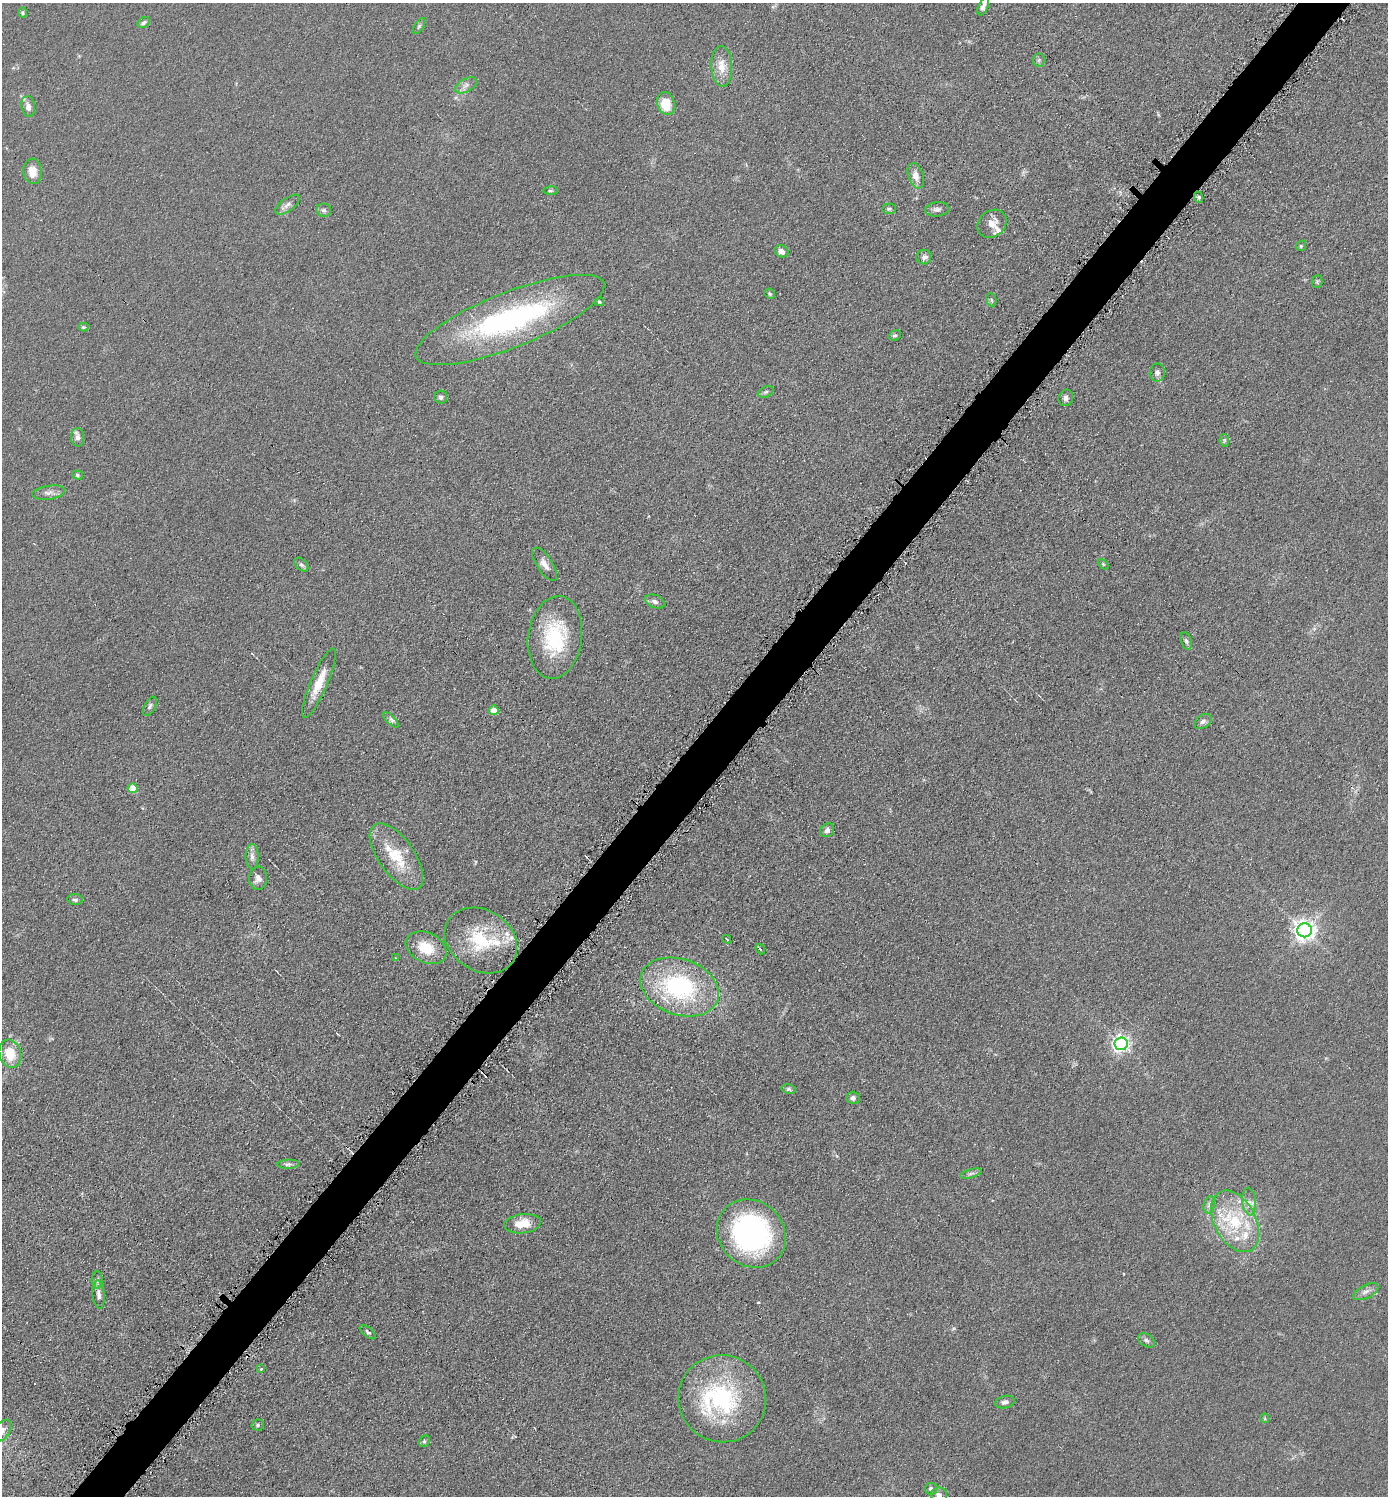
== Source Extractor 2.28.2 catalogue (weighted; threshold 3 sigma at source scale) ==
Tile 7 of 4 x 4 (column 3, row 2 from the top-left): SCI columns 2926-4311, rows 2997-4490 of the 5993 x 5990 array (HDU 1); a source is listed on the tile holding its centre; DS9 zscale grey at full resolution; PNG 1390 x 1498 px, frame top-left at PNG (2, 3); each listed source drawn as its Kron ellipse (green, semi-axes under 4 px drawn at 4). Shown black and unused: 4% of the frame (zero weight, under 4 of 8 exposures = <1% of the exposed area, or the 3 px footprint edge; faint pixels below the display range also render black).
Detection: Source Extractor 2.28.2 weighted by HDU 2 'WHT'; one run over the whole footprint, this tile lists its part. Background 0.0898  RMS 0.0077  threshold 0.0314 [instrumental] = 3 sigma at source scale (4.09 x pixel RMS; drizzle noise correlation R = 1.36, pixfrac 0.8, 0.05/0.05 arcsec/px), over >= 5 px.
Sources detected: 97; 1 inside a brighter object's white glare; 2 cosmic-ray / hot-pixel residue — neither listed nor drawn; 9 inside a brighter listed object's ellipse — not listed separately; the other 85 listed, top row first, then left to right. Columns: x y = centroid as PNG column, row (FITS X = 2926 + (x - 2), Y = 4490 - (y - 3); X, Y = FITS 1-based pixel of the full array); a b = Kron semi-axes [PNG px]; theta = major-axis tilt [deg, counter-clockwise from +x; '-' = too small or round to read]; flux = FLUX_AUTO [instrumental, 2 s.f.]
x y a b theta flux
983 7 9 5 65 4.2
23 13 5 4 - 1.1
143 23 6 5 - 2
419 26 9 4 55 1.4
1039 60 6 6 - 1.6
721 66 20 10 -87 10
466 85 12 6 29 3.2
666 103 11 9 -74 14
28 107 10 7 -79 4.3
32 171 13 9 -84 8.5
916 176 13 7 -72 5.9
550 191 7 3 0 0.97
1198 197 6 4 -70 1.3
287 205 14 6 36 3.7
889 209 7 5 1 1.4
937 209 12 7 5 2.7
324 210 7 6 - 1.8
992 224 16 13 38 6.9
1301 246 5 4 - 0.89
781 251 7 6 - 3.8
924 257 7 7 - 2.9
1317 281 6 5 - 1.1
770 294 5 5 - 1.1
991 300 7 5 -69 1.2
599 302 4 4 - 1
510 320 101 27 22 150
83 327 5 4 - 0.96
895 335 6 5 - 1.4
1157 373 9 7 82 2.4
766 392 8 5 27 1.5
441 397 6 6 - 2
1066 398 8 7 - 3.1
77 437 9 6 -89 3.2
1224 440 6 4 -80 0.95
77 475 5 4 - 1.1
48 493 16 7 8 4
544 564 19 8 -57 5.3
1103 564 6 4 -46 0.9
301 565 8 5 -43 1.8
655 601 10 6 -23 2.6
555 637 41 27 82 50
1186 641 9 5 -74 1.9
319 683 37 8 67 14
150 706 10 5 61 1.9
494 710 5 5 - 13
391 720 10 3 -45 1.8
1203 721 9 6 36 2.9
133 788 5 5 - 15
827 830 7 6 - 2.5
396 856 38 18 -54 26
252 857 13 6 -89 3.7
258 878 11 9 88 4.1
75 900 7 5 -6 1.7
1304 930 7 7 - 480
727 939 5 3 - 0.93
481 940 38 30 -33 45
426 948 21 15 -26 20
760 949 6 3 -53 0.77
396 958 3 3 - 0.78
679 987 41 28 -19 98
1121 1044 6 6 - 270
10 1054 14 11 -74 17
789 1089 7 5 -11 1.3
853 1098 7 6 - 2.3
288 1164 11 4 2 2
971 1173 11 3 15 1.9
1249 1202 14 6 -85 4.3
1209 1205 9 5 81 2.5
1235 1221 33 20 -62 41
522 1224 18 9 6 13
751 1234 36 32 -42 150
97 1280 8 5 88 2
1366 1292 14 6 27 3.6
99 1295 14 6 -85 3.6
368 1332 9 4 -39 1.6
1146 1340 9 6 -32 2.1
261 1369 4 4 - 0.61
722 1399 44 43 - 93
1005 1402 10 6 14 2.5
1265 1418 5 4 - 0.78
258 1425 6 5 - 1.4
2 1430 12 7 57 4
424 1441 6 5 - 1.2
931 1489 6 6 - 1.9
939 1495 8 7 - 2.9
Isophote crosses this tile's border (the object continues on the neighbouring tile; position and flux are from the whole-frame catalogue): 3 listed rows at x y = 983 7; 2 1430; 939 1495